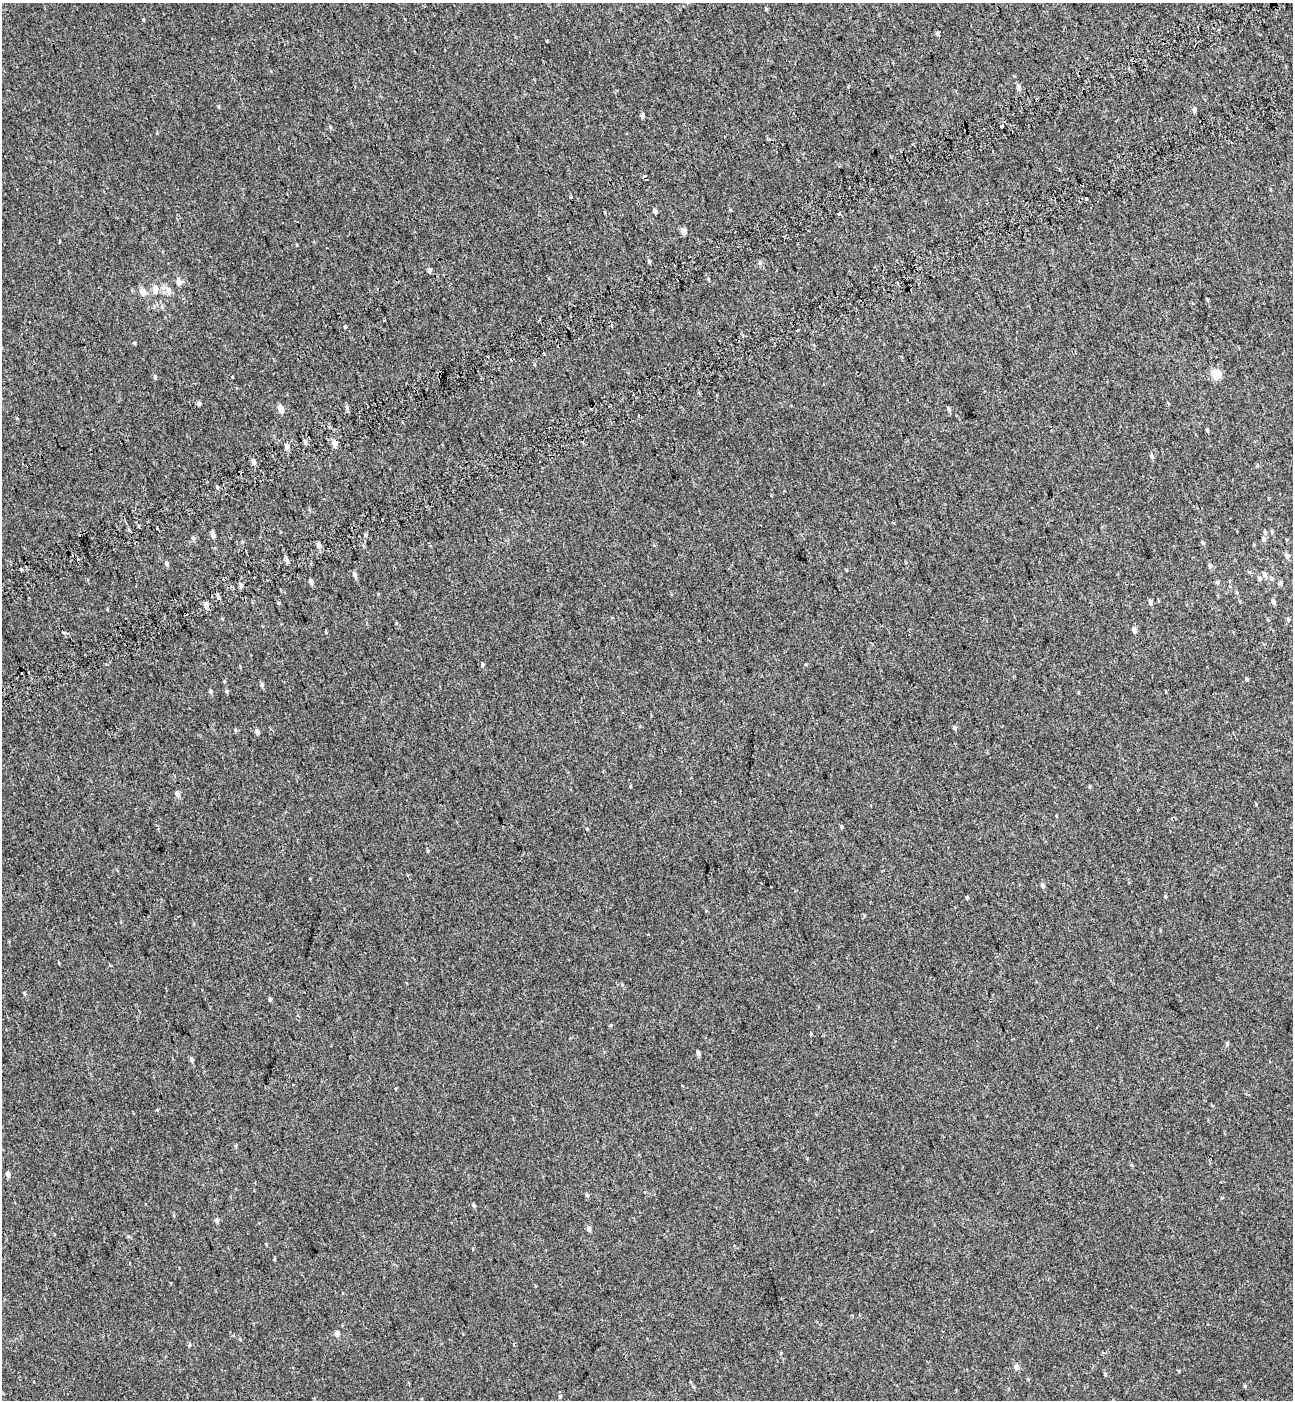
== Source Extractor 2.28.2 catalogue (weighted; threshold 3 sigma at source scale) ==
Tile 10 of 4 x 4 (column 2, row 3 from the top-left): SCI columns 1524-2814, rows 1499-2896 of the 5576 x 5797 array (HDU 1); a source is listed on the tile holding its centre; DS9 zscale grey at full resolution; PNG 1295 x 1402 px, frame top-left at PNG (2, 3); no overlay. Shown black and unused: <1% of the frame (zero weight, under 2 of 3 exposures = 6% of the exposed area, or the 3 px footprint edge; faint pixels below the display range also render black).
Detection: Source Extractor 2.28.2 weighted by HDU 2 'WHT'; one run over the whole footprint, this tile lists its part. Background 0.00339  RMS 0.0079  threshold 0.0356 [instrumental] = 3 sigma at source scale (4.5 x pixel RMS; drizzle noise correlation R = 1.50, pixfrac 1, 0.0396/0.0396 arcsec/px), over >= 5 px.
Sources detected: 119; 8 cosmic-ray / hot-pixel residue — not listed; the other 111 listed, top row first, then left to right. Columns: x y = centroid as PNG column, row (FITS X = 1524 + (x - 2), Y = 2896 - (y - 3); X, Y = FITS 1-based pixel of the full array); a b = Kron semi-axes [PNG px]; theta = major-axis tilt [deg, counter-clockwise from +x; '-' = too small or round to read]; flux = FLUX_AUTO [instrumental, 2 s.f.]
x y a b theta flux
937 33 3 3 - 4.6
547 41 3 3 - 1.2
848 87 3 3 - 1.7
1019 87 10 4 -67 1.8
1194 110 6 4 -85 1.9
642 115 4 4 - 3.1
1002 126 4 3 - 3.9
330 127 5 3 - 0.73
644 176 4 3 - 3.5
1086 199 3 3 - 1.9
655 211 5 4 - 2.2
839 213 3 3 - 6
683 231 4 4 - 9.4
649 261 5 4 - 1
760 262 7 5 -69 1.5
429 270 4 4 - 2.8
178 281 13 6 -88 2.9
155 289 8 7 - 4.3
168 290 10 7 -70 4.8
143 292 9 7 -39 4.5
1207 300 5 3 - 0.77
384 320 3 2 - 0.85
345 326 4 3 - 4.4
797 330 3 3 - 2.2
134 343 5 4 - 0.81
543 353 4 3 - 1.6
487 356 3 2 - 1.1
534 364 5 3 - 0.64
1216 374 5 5 - 33
155 377 5 4 - 1.4
232 377 3 3 - 4.3
199 403 4 4 - 5.6
347 407 8 4 -84 1.7
280 408 5 4 - 9.2
949 409 5 4 - 1.7
1207 430 4 3 - 1.1
334 443 5 4 - 11
287 446 6 5 - 3.7
1151 456 6 4 -60 2
253 461 6 5 - 2.5
217 487 5 3 - 1.1
1265 532 6 4 -63 1.1
1272 532 5 5 - 0.94
213 534 7 4 -74 2.2
366 535 5 3 - 1.2
193 538 6 4 -74 1.4
1263 538 6 5 - 1.8
1203 543 5 4 - 1.2
1254 545 5 3 - 0.65
319 546 6 5 - 3.4
1287 556 6 5 - 2.6
287 561 7 5 -65 1.9
167 563 5 4 - 1.8
1210 565 5 5 - 1.4
21 570 3 3 - 2.9
355 574 6 5 - 2.3
1264 574 6 5 - 2.6
1271 578 5 5 - 1.4
1259 579 6 5 - 1.6
311 581 6 4 -77 2
1217 583 6 4 -1 1.1
241 585 7 5 -90 2
1236 592 5 3 - 0.85
1150 602 6 5 - 2
1274 602 5 4 - 2.2
278 603 5 3 - 0.83
206 605 5 4 - 4.6
1288 619 5 4 - 1.1
1134 630 4 4 - 4
806 664 3 2 - 1.1
482 665 5 5 - 1.3
21 674 3 3 - 20
1246 679 5 4 - 1
262 685 5 5 - 1.6
211 691 5 4 - 1.4
227 691 6 5 - 1
954 728 5 5 - 1.4
235 730 5 3 - 0.8
257 731 6 4 -62 2.4
177 794 5 5 - 3
842 827 5 3 - 0.87
587 829 3 3 - 5.1
428 851 5 3 - 0.71
310 878 3 2 - 0.64
1043 886 5 4 - 2.4
967 897 3 3 - 2.1
1165 897 4 4 - 0.76
648 935 3 2 - 0.64
110 966 4 3 - 1.1
24 993 4 4 - 0.88
270 999 4 4 - 1.4
811 1033 3 3 - 1.7
1227 1044 5 4 - 1.2
698 1053 5 4 - 2
192 1060 5 4 - 1.6
396 1088 3 3 - 1.7
157 1110 3 3 - 2.9
236 1147 6 3 -71 0.87
8 1174 5 4 - 3.1
587 1195 5 4 - 1.4
474 1205 5 4 - 1.4
217 1220 6 5 - 1.9
589 1229 6 5 - 2.1
274 1259 5 3 - 0.77
337 1334 5 4 - 4.8
781 1353 5 3 - 0.66
1016 1367 5 5 - 4.7
1105 1374 5 4 - 0.86
1245 1386 4 4 - 0.89
560 1396 5 5 - 1
314 1398 3 2 - 0.66
Overlapping masked pixels (flux is a lower limit): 3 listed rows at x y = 644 176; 334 443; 206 605
Unlisted compact peaks at least as high as the median listed source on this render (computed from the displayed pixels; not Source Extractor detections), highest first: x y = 143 19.